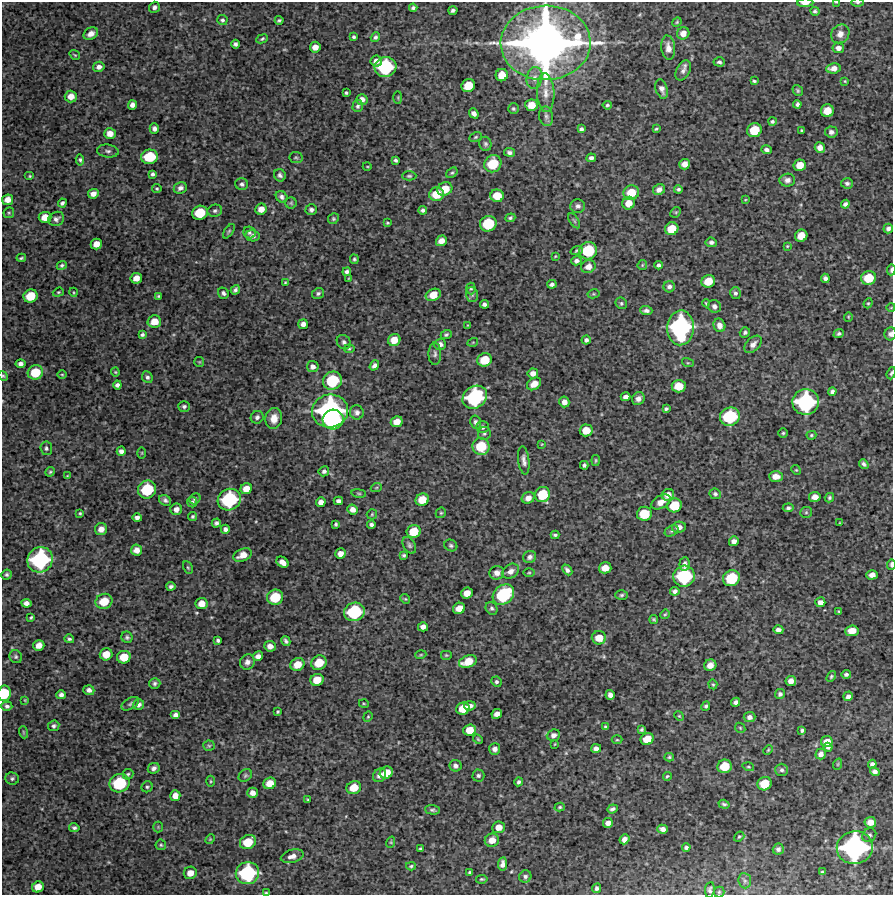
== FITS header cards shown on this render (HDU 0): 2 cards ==
NAXIS1  =                  891 /Length X axis
NAXIS2  =                  893 /Length Y axis

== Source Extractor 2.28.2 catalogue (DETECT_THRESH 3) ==
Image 891 x 893 px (HDU 0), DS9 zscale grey, 1 PNG px = 1 image px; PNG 895 x 897 px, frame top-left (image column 1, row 893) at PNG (2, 2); each listed source drawn as its Kron ellipse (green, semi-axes under 4 px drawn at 4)
Background 4770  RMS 250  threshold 759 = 3 sigma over >= 5 px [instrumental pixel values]
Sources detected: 441; all 441 listed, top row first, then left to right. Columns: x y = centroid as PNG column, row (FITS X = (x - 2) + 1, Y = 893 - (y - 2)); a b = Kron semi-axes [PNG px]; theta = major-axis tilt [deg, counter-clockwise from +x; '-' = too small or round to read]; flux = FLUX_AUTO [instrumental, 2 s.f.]
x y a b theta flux
836 2 4 2 - 1.3e+04
858 2 6 3 0 2.1e+04
805 3 8 3 1 8.8e+04
154 7 6 5 - 5.5e+04
413 8 4 4 - 3.6e+04
453 10 4 4 - 3.7e+04
815 11 4 4 - 3.2e+04
222 20 5 5 - 3.4e+04
279 20 4 3 - 2.9e+04
677 22 5 4 - 1.9e+04
683 33 6 6 - 1.2e+05
91 34 8 5 31 1.0e+05
840 34 10 8 48 1.1e+05
354 37 3 3 - 2.9e+04
375 37 5 4 - 4.0e+04
262 39 6 4 24 2.6e+04
546 43 45 37 2 1.1e+07
235 44 4 4 - 4.5e+04
315 47 5 5 - 1.2e+05
668 48 12 7 -84 1.1e+05
838 48 6 5 - 7.3e+04
75 55 5 3 - 1.6e+04
376 61 6 5 - 9.1e+04
719 62 5 4 - 3.5e+04
99 67 6 5 - 7.7e+04
385 67 11 10 - 1.1e+06
833 68 7 5 6 1.1e+05
683 71 11 6 62 7.0e+04
502 75 6 6 - 2.2e+05
535 78 11 8 79 1.1e+05
754 81 4 3 - 2.5e+04
845 81 4 3 - 1.4e+04
468 86 7 6 - 3.1e+05
662 89 10 6 -72 7.1e+04
798 90 6 4 -56 2.8e+04
346 93 3 3 - 2.3e+04
546 93 19 8 -87 1.8e+05
71 96 6 6 - 1.5e+05
398 98 6 3 -90 1.6e+04
362 99 5 5 - 8.7e+04
797 104 4 4 - 3.9e+04
132 105 5 4 - 7.3e+04
531 105 6 5 - 1.9e+05
607 105 5 4 - 2.7e+04
358 106 6 5 - 4.1e+04
513 109 5 5 - 3.0e+04
827 111 6 6 - 2.2e+05
474 113 5 4 - 6.8e+04
546 116 10 7 -80 6.2e+04
772 121 4 4 - 2.9e+04
154 129 5 4 - 6.3e+04
581 129 4 4 - 4.1e+04
656 129 3 2 - 2.0e+04
754 130 7 7 - 3.8e+05
802 130 3 2 - 1.6e+04
831 132 6 5 - 6.4e+04
110 133 6 5 - 1.2e+05
476 137 6 4 27 2.5e+04
485 144 7 6 - 3.9e+04
820 148 5 5 - 1.1e+05
767 150 5 4 - 5.3e+04
108 151 11 6 -6 5.9e+04
509 152 5 4 - 4.8e+04
150 157 8 7 - 5.3e+05
296 158 7 5 -9 2.8e+04
591 158 5 4 - 5.3e+04
80 160 5 4 - 3.0e+04
396 160 4 3 - 3.3e+04
493 164 9 8 - 5.0e+05
684 164 5 5 - 1.1e+05
800 165 6 6 - 1.9e+05
367 166 4 3 - 1.4e+04
452 173 6 4 36 2.6e+04
153 174 4 4 - 3.8e+04
280 175 6 5 - 5.2e+04
30 176 5 4 - 2.1e+04
409 176 7 4 0 2.7e+04
787 180 8 6 2 7.1e+04
847 183 6 5 - 4.2e+04
242 184 6 6 - 4.7e+04
180 188 7 5 26 6.7e+04
157 189 5 4 - 2.2e+04
445 189 7 6 - 2.7e+05
678 189 4 3 - 3.0e+04
659 190 6 5 - 8.8e+04
631 193 8 7 - 3.2e+05
93 194 5 4 - 9.5e+04
437 194 7 6 - 3.2e+05
497 196 7 6 - 2.8e+05
282 197 6 5 - 5.1e+04
7 200 6 5 - 1.2e+05
745 200 4 2 - 1.2e+04
62 203 4 3 - 3.7e+04
291 203 5 5 - 2.4e+04
628 203 6 6 - 1.7e+05
845 204 4 4 - 4.6e+04
578 206 7 6 - 5.5e+04
261 209 6 5 - 1.3e+05
311 210 6 5 - 4.6e+04
423 210 4 4 - 3.7e+04
215 211 7 6 - 4.3e+04
676 212 6 4 44 2.3e+04
9 213 5 5 - 2.3e+04
200 213 8 7 - 4.4e+05
45 217 6 5 - 1.8e+05
510 218 5 4 - 3.1e+04
56 219 8 7 - 6.0e+04
333 219 5 5 - 2.6e+04
574 221 8 4 -57 3.1e+04
387 223 4 3 - 2.0e+04
488 224 8 7 - 5.9e+05
888 228 5 4 - 5.1e+04
672 229 7 6 - 3.2e+05
229 231 8 4 55 2.7e+04
249 233 6 5 - 3.5e+04
253 236 7 5 -12 7.2e+04
801 236 6 6 - 2.2e+05
441 241 5 5 - 1.2e+05
711 242 5 4 - 4.3e+04
96 244 6 5 - 1.3e+05
787 246 3 3 - 1.6e+04
577 250 6 4 20 2.9e+04
588 251 9 8 - 7.0e+05
555 256 4 3 - 1.5e+04
21 258 4 3 - 2.4e+04
354 259 5 4 - 2.6e+04
576 261 5 4 - 5.9e+04
62 265 5 4 - 3.3e+04
642 265 5 4 - 1.9e+04
659 265 4 4 - 4.1e+04
588 267 7 6 - 1.2e+05
891 270 6 3 87 3.3e+04
347 272 4 4 - 4.6e+04
136 278 6 5 - 1.4e+05
349 278 4 2 - 1.2e+04
825 278 4 4 - 5.3e+04
869 278 7 6 - 3.9e+05
708 281 7 6 - 2.6e+05
285 282 3 3 - 1.6e+04
552 284 5 4 - 4.8e+04
669 287 6 5 - 5.3e+04
471 288 6 4 -87 2.5e+04
235 290 5 4 - 4.3e+04
58 292 6 4 20 2.3e+04
73 292 5 3 - 1.5e+04
223 293 6 5 - 4.2e+04
318 293 6 5 - 3.6e+04
735 293 6 5 - 4.2e+04
593 294 6 4 11 2.1e+04
433 295 8 5 24 2.2e+05
472 295 7 5 -74 3.5e+04
30 296 7 6 - 3.4e+05
158 296 3 3 - 2.2e+04
621 303 6 5 - 3.0e+04
706 303 4 4 - 1.8e+04
868 303 5 4 - 2.1e+04
484 304 4 4 - 4.9e+04
714 306 7 6 - 5.8e+04
891 307 4 3 - 1.2e+04
646 311 6 4 -4 5.5e+04
848 317 5 4 - 1.8e+04
154 322 7 6 - 2.0e+05
303 324 5 4 - 7.2e+04
468 325 3 3 - 1.4e+04
719 325 7 6 - 1.0e+05
680 328 17 13 88 2.5e+06
745 332 5 5 - 3.8e+04
839 334 5 4 - 3.7e+04
890 334 6 6 - 5.4e+04
142 335 4 4 - 3.4e+04
446 335 5 4 - 2.9e+04
394 340 6 6 - 1.9e+05
586 340 4 4 - 5.1e+04
344 342 8 6 -49 4.4e+04
473 342 5 3 - 1.5e+04
440 344 6 5 - 7.4e+04
753 344 10 6 45 9.0e+04
349 349 5 4 - 2.1e+04
435 354 11 6 90 5.4e+04
485 360 7 6 - 3.3e+05
199 362 5 5 - 2.0e+04
688 363 6 4 -17 2.0e+04
20 364 5 4 - 6.0e+04
374 365 5 4 - 5.1e+04
313 367 6 5 - 7.1e+04
35 372 8 7 - 3.8e+05
115 372 4 4 - 1.8e+04
533 373 5 5 - 9.6e+04
891 373 6 3 71 2.6e+04
62 374 5 3 - 1.6e+04
3 376 5 4 - 2.1e+04
147 377 6 5 - 4.0e+04
332 381 9 9 - 7.7e+05
534 384 7 5 35 1.6e+05
117 385 4 4 - 5.4e+04
679 386 7 6 - 2.7e+05
832 392 4 4 - 4.7e+04
475 397 13 11 35 1.5e+06
626 397 5 4 - 6.8e+04
638 399 7 6 - 6.9e+04
564 402 5 5 - 1.0e+05
806 402 13 13 - 1.7e+06
184 406 6 5 - 3.8e+04
666 409 4 3 - 2.9e+04
330 411 18 16 12 3.0e+06
357 412 7 7 - 6.0e+04
257 417 6 6 - 5.2e+04
730 417 10 9 - 8.9e+05
274 418 10 8 79 1.7e+05
333 420 10 10 - 1.3e+06
397 422 6 5 - 1.6e+05
476 422 6 5 - 4.1e+04
482 427 6 6 - 5.5e+04
586 430 6 6 - 2.2e+05
484 433 6 6 - 3.7e+04
783 433 5 5 - 2.4e+04
811 435 5 4 - 2.5e+04
542 444 3 2 - 1.2e+04
481 446 8 8 - 5.0e+05
46 448 7 6 - 4.1e+04
121 451 4 4 - 6.6e+04
142 453 5 3 - 1.7e+04
524 460 14 5 -83 7.5e+04
596 460 5 3 - 2.2e+04
864 464 5 3 - 4.3e+04
584 465 4 4 - 3.3e+04
796 470 5 4 - 1.9e+04
324 471 5 5 - 4.3e+04
50 472 5 4 - 2.3e+04
67 476 4 3 - 1.4e+04
776 476 7 5 -2 1.3e+05
376 488 5 3 - 1.7e+04
147 489 9 8 - 7.3e+05
246 489 6 5 - 1.6e+05
359 493 7 3 -8 2.3e+04
543 494 8 7 - 4.9e+05
715 494 6 5 - 3.3e+04
668 495 6 6 - 1.2e+05
815 497 6 5 - 1.1e+05
528 498 6 5 - 1.2e+05
829 498 5 4 - 3.3e+04
195 499 6 5 - 3.5e+04
165 500 6 5 - 4.4e+04
229 500 12 10 27 1.2e+06
422 500 7 6 - 2.6e+05
338 501 5 4 - 6.1e+04
192 502 5 5 - 3.3e+04
321 502 5 5 - 8.7e+04
661 502 10 6 30 1.3e+05
674 505 7 6 - 4.0e+05
788 508 5 4 - 4.0e+04
176 509 6 5 - 8.8e+04
353 509 5 5 - 9.9e+04
806 512 6 5 - 3.0e+04
80 513 4 3 - 2.0e+04
441 513 6 5 - 2.4e+04
372 514 5 5 - 2.1e+04
644 514 7 7 - 4.0e+05
193 516 4 3 - 3.1e+04
137 518 4 4 - 5.5e+04
216 523 5 4 - 4.3e+04
840 523 3 2 - 1.2e+04
336 524 3 3 - 2.7e+04
371 525 4 3 - 4.3e+04
679 527 7 5 13 9.3e+04
101 529 6 6 - 1.1e+05
225 529 4 4 - 5.5e+04
672 531 7 5 28 3.7e+04
414 532 7 6 - 3.0e+05
555 535 4 3 - 2.6e+04
734 541 5 4 - 7.7e+04
409 545 9 6 -59 4.3e+04
451 545 7 5 -30 3.5e+04
136 550 5 5 - 1.1e+05
340 554 5 5 - 1.1e+05
243 555 9 6 23 1.7e+05
404 555 4 3 - 3.0e+04
530 557 6 6 - 5.3e+04
40 560 13 12 - 1.7e+06
282 562 6 5 - 1.1e+05
685 564 7 5 85 5.8e+04
891 564 5 3 - 3.9e+04
188 568 7 4 -62 2.4e+04
605 568 6 5 - 1.8e+05
567 570 6 4 -47 5.3e+04
511 571 9 6 37 8.7e+04
497 573 7 6 - 9.2e+04
529 573 6 3 1 2.1e+04
7 575 5 5 - 3.4e+04
872 575 6 4 3 8.9e+04
684 576 11 10 - 1.2e+06
731 578 9 7 33 6.4e+05
171 586 4 3 - 4.1e+04
675 591 5 4 - 5.0e+04
467 593 6 5 - 1.6e+05
503 595 12 9 39 1.0e+06
622 595 6 4 4 3.1e+04
275 597 8 7 - 4.9e+05
405 599 5 4 - 1.9e+04
104 601 9 7 23 3.1e+05
820 602 5 5 - 9.3e+04
26 603 5 4 - 7.2e+04
202 604 6 5 - 1.6e+05
459 608 6 5 - 1.6e+05
492 608 7 5 -58 3.5e+04
839 611 3 2 - 1.6e+04
354 612 10 9 - 9.7e+05
665 614 5 4 - 1.9e+04
31 617 4 3 - 2.3e+04
654 620 4 3 - 2.5e+04
423 627 5 4 - 8.7e+04
778 630 5 4 - 6.3e+04
852 631 7 5 7 1.8e+05
127 637 6 5 - 3.7e+04
599 638 7 6 - 2.2e+05
69 639 5 3 - 3.1e+04
218 640 4 3 - 3.3e+04
286 641 5 3 - 3.9e+04
39 645 5 5 - 1.3e+05
270 646 6 5 - 1.1e+05
106 654 6 6 - 2.0e+05
421 655 6 3 19 1.9e+04
446 655 6 4 0 2.3e+04
258 656 5 4 - 7.8e+04
16 657 7 6 - 3.5e+04
124 657 7 6 - 2.8e+05
247 662 8 7 - 7.1e+04
468 662 9 6 20 2.7e+05
319 663 8 7 - 3.2e+05
297 664 7 6 - 2.2e+05
710 665 6 5 - 1.0e+05
846 674 4 3 - 4.1e+04
831 676 6 4 51 2.4e+04
317 680 6 6 - 2.3e+05
791 681 5 5 - 1.1e+05
496 682 5 5 - 3.5e+04
155 683 6 5 - 4.1e+04
713 684 5 4 - 2.4e+04
89 690 5 5 - 7.1e+04
4 693 8 6 82 4.7e+05
780 694 5 5 - 4.4e+04
61 695 4 4 - 5.8e+04
610 695 5 4 - 7.3e+04
848 696 5 4 - 5.7e+04
25 700 3 3 - 1.5e+04
736 702 5 4 - 5.9e+04
130 704 10 5 30 4.0e+04
139 704 6 5 - 6.3e+04
364 704 5 3 - 1.6e+04
7 706 5 4 - 4.2e+04
470 706 6 4 6 7.3e+04
706 706 5 4 - 3.2e+04
463 709 7 6 - 2.7e+05
278 712 3 3 - 2.0e+04
497 714 5 4 - 8.8e+04
176 715 5 4 - 9.4e+04
679 716 5 4 - 1.8e+04
368 717 5 4 - 2.1e+04
750 717 6 5 - 7.0e+04
54 726 6 5 - 3.9e+04
605 727 4 3 - 2.4e+04
740 728 6 4 -46 2.1e+04
642 729 4 3 - 2.8e+04
470 730 6 5 - 2.2e+05
802 730 4 3 - 3.2e+04
23 732 6 3 -72 2.1e+04
553 735 7 5 20 7.0e+04
478 739 5 4 - 2.1e+04
647 739 7 6 - 2.4e+05
617 740 5 3 - 1.9e+04
827 742 6 5 - 1.4e+05
555 744 3 2 - 1.0e+04
209 746 6 5 - 2.7e+04
828 747 5 4 - 3.7e+04
596 748 5 4 - 7.2e+04
495 749 6 5 - 7.3e+04
768 750 5 3 - 1.8e+04
821 754 5 5 - 7.6e+04
669 757 5 4 - 2.4e+04
838 764 6 3 71 1.8e+04
872 764 4 4 - 5.9e+04
455 766 6 5 - 5.7e+04
725 766 7 6 - 3.4e+05
748 767 6 3 -17 2.0e+04
154 768 6 5 - 5.6e+04
782 770 6 6 - 4.5e+04
875 772 5 4 - 6.2e+04
386 773 7 6 - 2.5e+05
128 774 5 5 - 2.9e+04
380 775 7 6 - 9.4e+04
245 776 7 5 38 3.6e+04
478 776 6 6 - 4.1e+04
667 776 4 3 - 2.0e+04
12 778 7 6 - 3.7e+04
210 781 5 3 - 2.0e+04
518 782 4 3 - 3.7e+04
119 783 10 9 - 8.0e+05
270 783 6 5 - 1.9e+05
765 784 7 6 - 3.4e+05
147 787 6 5 - 3.1e+04
354 788 7 6 - 2.7e+05
252 793 5 5 - 9.4e+04
175 796 5 5 - 1.2e+05
308 799 3 2 - 1.4e+04
724 804 5 4 - 3.2e+04
560 807 5 4 - 2.1e+04
612 809 5 4 - 4.1e+04
433 810 7 4 -3 3.9e+04
870 822 6 5 - 1.4e+05
608 823 5 4 - 8.9e+04
158 827 5 5 - 2.4e+04
499 827 6 6 - 1.4e+05
74 828 5 4 - 3.7e+04
663 829 5 4 - 7.4e+04
869 835 7 6 - 4.3e+04
739 837 5 4 - 1.9e+04
210 839 5 4 - 1.8e+04
624 839 5 4 - 8.0e+04
492 840 7 6 - 1.5e+05
248 842 8 7 - 3.6e+05
391 842 6 3 72 1.9e+04
161 845 5 5 - 2.3e+04
686 847 4 3 - 3.9e+04
855 847 18 16 10 3.0e+06
420 848 3 2 - 1.7e+04
778 849 5 5 - 5.0e+04
292 856 11 6 16 1.2e+05
503 864 7 4 80 7.5e+04
411 866 5 4 - 2.3e+04
470 872 4 3 - 2.2e+04
822 872 4 4 - 2.0e+04
190 873 6 6 - 1.4e+05
247 873 12 11 - 1.3e+06
525 876 6 6 - 4.5e+04
482 879 6 4 8 2.2e+04
745 881 7 6 - 5.0e+04
38 887 6 5 - 1.7e+05
597 888 5 4 - 3.8e+04
710 890 8 4 83 4.5e+04
719 892 5 5 - 2.7e+04
266 893 4 3 - 2.2e+04
At the frame edge (FLAGS 8, measured only in part): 12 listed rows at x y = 836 2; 858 2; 805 3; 546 43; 891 270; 891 307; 890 334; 891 373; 3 376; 891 564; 4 693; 266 893